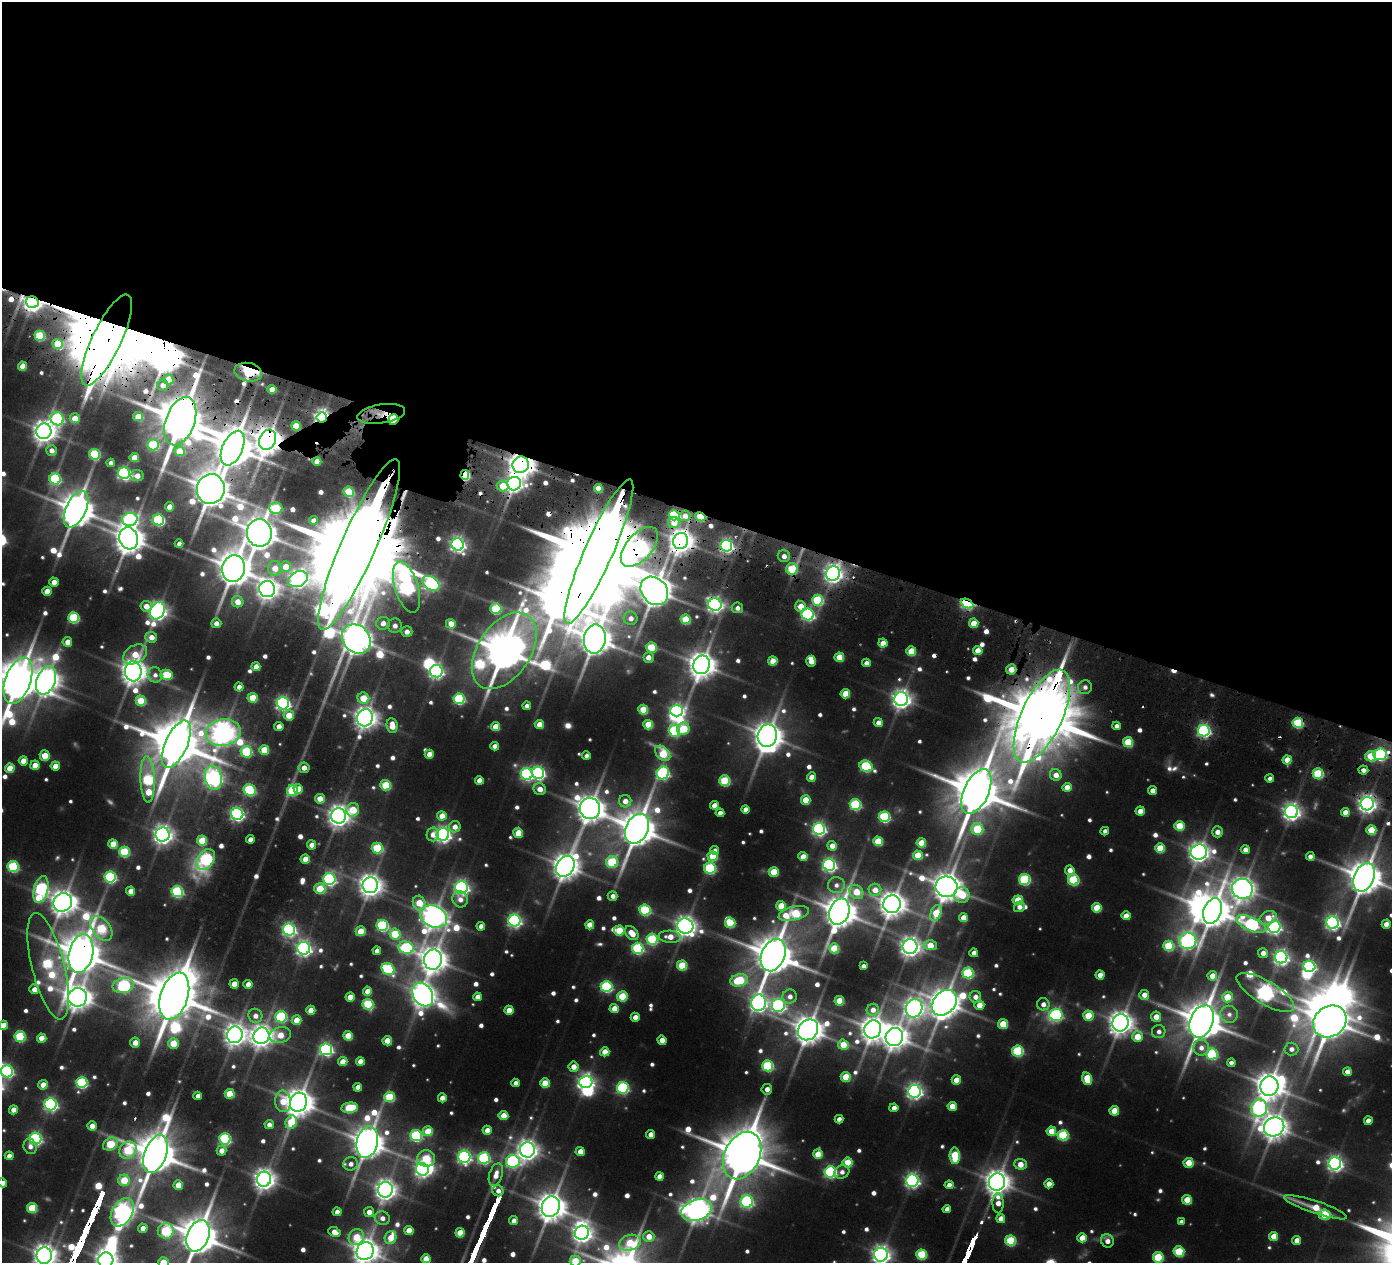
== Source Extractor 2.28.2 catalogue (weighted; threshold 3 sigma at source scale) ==
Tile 3 of 4 x 4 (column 3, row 1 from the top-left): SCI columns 2876-4265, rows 4093-5353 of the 5848 x 5850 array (HDU 1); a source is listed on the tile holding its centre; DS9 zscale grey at full resolution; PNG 1394 x 1265 px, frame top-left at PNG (2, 2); each listed source drawn as its Kron ellipse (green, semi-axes under 4 px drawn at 4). Shown black and unused: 41% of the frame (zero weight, under 3 of 6 exposures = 10% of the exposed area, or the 3 px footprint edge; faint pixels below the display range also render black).
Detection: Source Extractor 2.28.2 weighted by HDU 2 'WHT'; one run over the whole footprint, this tile lists its part. Background 0.089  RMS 0.011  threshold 0.0444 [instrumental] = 3 sigma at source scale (4.09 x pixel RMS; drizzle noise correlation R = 1.36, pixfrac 0.8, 0.05/0.05 arcsec/px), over >= 5 px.
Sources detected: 756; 6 too faint to see at this stretch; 26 inside a brighter object's white glare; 15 cosmic-ray / hot-pixel residue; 1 long thin detection or spike segment (spike, bleed or trail) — neither listed nor drawn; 8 inside a brighter listed object's ellipse — not listed separately; of the other 700, all 500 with FLUX_AUTO >= 5.16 (the completeness limit of this list) listed and drawn (200 fainter detections not listed), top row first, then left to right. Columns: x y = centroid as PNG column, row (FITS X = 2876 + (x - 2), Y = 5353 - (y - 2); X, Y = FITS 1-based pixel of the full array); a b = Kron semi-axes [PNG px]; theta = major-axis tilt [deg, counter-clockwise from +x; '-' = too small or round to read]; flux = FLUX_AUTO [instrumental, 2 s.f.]
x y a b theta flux
32 302 6 5 - 560
40 336 5 5 - 51
107 340 50 14 64 14000
57 344 5 5 - 23
22 366 4 4 - 14
248 372 14 9 -12 35
169 380 5 5 - 27
163 385 6 5 - 7.9
272 389 5 4 - 17
381 414 24 9 9 24
138 417 5 4 - 19
322 417 5 5 - 400
75 418 5 5 - 15
57 419 7 6 - 170
393 420 5 5 - 780
180 421 25 14 69 5600
296 426 5 4 - 26
44 431 8 7 - 880
268 440 10 8 65 1400
153 445 5 5 - 56
233 448 18 10 66 3400
51 450 5 5 - 7.1
180 451 5 5 - 28
94 454 5 5 - 72
134 458 5 4 - 19
317 461 4 4 - 12
111 463 4 4 - 5.6
521 465 8 8 - 1200
124 473 6 5 - 230
465 475 5 4 - 78
137 476 6 5 - 8.2
55 479 5 5 - 100
514 484 7 7 - 360
503 486 6 5 - 24
598 488 4 4 - 22
211 489 15 14 - 2700
349 492 5 5 - 37
169 507 4 4 - 11
276 508 6 5 - 62
76 509 19 10 65 2300
674 515 5 5 - 110
685 516 5 5 - 7.6
700 517 5 4 - 46
130 519 8 6 11 230
158 520 6 5 - 120
313 520 4 4 - 6.2
674 522 6 5 - 12
259 533 14 12 -78 2300
129 538 11 9 -75 1500
681 541 8 7 - 1000
179 544 4 4 - 6.5
458 544 6 6 - 310
359 545 93 17 66 26000
726 546 6 5 - 240
639 547 24 13 48 390
599 551 79 14 66 22000
784 556 6 6 - 7.2
285 567 5 5 - 13
234 568 13 11 76 2200
275 568 7 7 - 11
792 569 6 5 - 58
833 573 7 7 - 540
298 579 10 7 24 420
54 582 4 4 - 8.9
431 583 9 6 -34 200
406 587 26 11 -73 420
267 589 8 8 - 680
47 591 5 4 - 12
654 591 15 12 -49 2000
818 600 5 5 - 75
238 602 6 5 - 14
967 603 7 4 -25 180
715 605 6 6 - 310
146 606 5 5 - 9.6
800 606 5 5 - 15
737 608 5 5 - 5.5
496 609 6 5 - 58
158 611 9 7 59 520
808 614 6 6 - 170
74 618 5 5 - 80
631 618 7 6 - 6.5
685 619 5 5 - 38
216 623 5 5 - 7.5
383 623 6 6 - 8.1
974 623 5 4 - 22
451 624 5 5 - 12
395 626 7 7 - 5.8
407 632 6 5 - 7.3
151 637 6 5 - 10
356 639 16 13 -48 1600
595 639 14 11 80 1700
67 642 5 5 - 9.4
883 643 4 4 - 13
651 647 5 5 - 44
504 651 43 26 56 3800
911 651 5 4 - 32
978 651 4 4 - 17
135 654 13 9 30 23
648 657 5 5 - 8.2
839 657 5 4 - 27
773 661 5 4 - 18
811 661 5 4 - 12
866 663 4 4 - 6.2
701 665 9 8 - 1300
256 667 4 4 - 10
1011 669 5 5 - 13
133 671 10 8 89 1100
436 671 6 6 - 250
155 675 7 7 - 5.7
166 675 6 5 - 49
46 680 15 9 69 950
18 681 24 12 70 3600
239 687 4 4 - 6.9
1085 687 7 7 - 5.2
845 694 5 4 - 26
253 698 5 5 - 26
363 698 6 5 - 23
459 699 5 5 - 100
901 699 7 7 - 570
141 701 5 5 - 37
283 703 6 6 - 270
527 706 4 4 - 5.2
643 710 5 5 - 35
677 711 6 5 - 240
289 715 5 5 - 16
1042 716 50 20 65 12000
365 718 8 8 - 830
878 723 4 4 - 7.7
1298 723 5 5 - 74
539 724 4 4 - 17
648 725 5 5 - 31
279 726 4 4 - 8
392 726 7 5 -82 16
1116 726 4 4 - 5.7
496 727 4 4 - 20
683 729 6 6 - 37
674 731 6 5 - 100
1204 731 6 5 - 220
223 732 18 13 10 920
767 736 11 9 79 1400
1128 742 5 5 - 43
176 744 25 11 66 5300
495 746 4 4 - 8.3
264 750 5 5 - 23
246 752 6 5 - 70
663 753 9 6 -46 40
429 754 4 4 - 13
1380 754 6 6 - 140
45 756 5 5 - 23
586 756 4 4 - 5.6
1371 756 5 5 - 40
1287 760 4 4 - 19
23 761 4 4 - 12
35 765 4 4 - 15
55 766 4 4 - 9.7
866 766 6 5 - 100
10 768 5 4 - 22
304 768 5 5 - 7.7
1363 770 5 4 - 5.6
538 773 6 6 - 210
663 773 6 6 - 180
527 774 6 6 - 180
1318 774 5 5 - 71
1056 775 6 5 - 9.9
812 777 4 4 - 11
213 778 12 8 -78 430
1270 778 4 4 - 5.2
148 779 23 7 -88 110
479 780 4 4 - 9.9
725 781 5 5 - 63
386 785 5 5 - 48
1067 787 4 4 - 12
298 789 5 4 - 13
540 789 6 5 - 9.8
250 790 6 5 - 100
292 791 5 5 - 57
976 791 24 12 66 5000
1152 791 4 4 - 8.7
320 799 5 4 - 12
806 800 5 4 - 23
625 801 6 6 - 10
855 804 5 5 - 92
1367 804 6 6 - 530
715 805 4 4 - 10
590 809 10 10 - 1400
746 809 4 4 - 8.5
353 810 7 6 - 29
1140 811 4 4 - 11
1291 812 6 6 - 480
1345 812 4 4 - 9.5
720 813 4 4 - 6.3
237 814 6 6 - 240
338 816 7 7 - 720
442 816 5 4 - 14
884 817 5 5 - 98
1179 826 5 5 - 33
455 827 6 5 - 8.2
637 829 16 11 64 2500
819 829 6 6 - 250
977 829 6 6 - 56
1371 830 5 5 - 31
1105 831 4 4 - 5.5
1217 832 5 5 - 8.3
518 833 5 5 - 23
163 834 7 7 - 560
433 834 7 6 - 8.6
443 834 6 6 - 360
250 839 4 4 - 6
202 840 5 5 - 34
878 841 5 5 - 35
921 843 5 4 - 26
113 844 5 4 - 21
312 845 4 4 - 7.8
832 846 5 4 - 9.7
377 848 5 5 - 68
1160 848 5 5 - 33
715 850 4 4 - 6.3
1245 850 4 4 - 6.3
124 852 5 5 - 66
1199 852 8 7 - 680
918 855 5 4 - 28
713 856 5 5 - 34
1310 856 4 4 - 5.3
803 857 4 4 - 14
206 859 11 8 56 130
305 859 4 4 - 13
612 862 6 6 - 65
829 865 6 6 - 250
565 866 11 8 59 1200
13 867 5 5 - 93
710 868 6 5 - 100
1070 870 5 4 - 8.3
774 872 5 5 - 31
110 877 6 5 - 140
1364 877 15 10 67 2200
329 879 6 6 - 190
1025 879 5 5 - 99
1073 880 5 5 - 80
370 885 8 7 - 830
836 885 8 8 - 5.6
462 887 6 6 - 290
947 887 11 10 - 1500
320 889 5 5 - 36
1242 889 10 10 - 900
41 890 13 7 76 180
875 890 6 6 - 11
131 891 4 4 - 13
177 891 5 5 - 120
856 892 8 6 -47 22
962 895 8 7 - 31
613 896 5 4 - 6
460 899 8 7 - 8.2
1018 900 5 5 - 36
63 902 10 9 - 1200
419 903 7 6 - 25
892 904 9 8 - 1100
781 906 5 5 - 27
1019 907 5 5 - 5.9
1097 908 5 4 - 30
645 910 5 5 - 87
1212 911 13 8 70 2000
839 912 13 10 69 2000
936 913 8 5 69 33
794 914 15 7 14 68
434 916 14 10 -26 980
1126 916 4 4 - 12
963 918 4 4 - 11
1268 918 9 6 23 15
514 921 6 6 - 240
730 923 5 5 - 42
1333 923 6 6 - 290
1251 924 16 6 -24 190
1386 924 4 4 - 11
382 925 6 5 - 120
590 925 4 4 - 14
481 926 4 4 - 7
685 926 8 7 - 680
1274 927 6 6 - 260
101 928 14 9 -53 57
289 930 6 6 - 220
619 930 5 5 - 37
361 931 5 5 - 23
632 933 8 5 -46 17
395 934 5 5 - 45
670 937 11 6 -3 14
652 939 5 5 - 90
1188 941 8 8 - 350
930 945 6 5 - 21
1169 946 5 5 - 54
910 947 7 7 - 600
304 948 6 6 - 330
406 948 8 6 -15 140
638 948 6 5 - 120
834 948 5 5 - 39
377 951 4 4 - 6.9
974 953 4 4 - 6.7
1263 953 5 5 - 7.9
81 954 19 12 77 3500
773 955 17 11 67 3300
1281 957 6 6 - 350
433 960 10 9 - 1200
682 965 5 5 - 43
48 966 55 16 -76 140
863 966 4 4 - 5.9
1309 966 6 5 - 170
388 969 7 5 -38 110
968 973 5 5 - 87
1100 975 4 4 - 11
1212 976 5 4 - 12
739 980 9 6 11 53
234 984 4 4 - 11
248 984 4 4 - 8.8
123 985 11 7 12 160
606 986 6 5 - 120
34 989 5 5 - 8.1
367 991 4 4 - 12
1265 992 33 11 -31 480
423 995 13 9 -59 990
1144 995 5 5 - 9.5
174 996 24 13 72 4800
622 996 5 5 - 39
78 997 9 9 - 1100
350 997 4 4 - 15
477 997 4 4 - 8.3
790 997 7 7 - 6.5
975 997 6 6 - 7.8
1227 997 5 5 - 25
839 1001 5 4 - 22
759 1003 8 7 - 400
944 1003 14 11 47 1600
368 1004 5 5 - 79
1043 1004 6 6 - 7.1
778 1005 7 7 - 220
979 1005 5 5 - 14
614 1008 4 4 - 15
914 1008 9 8 - 550
311 1010 4 4 - 17
509 1010 4 4 - 14
873 1010 6 6 - 7.9
1229 1014 8 8 - 6
1056 1015 7 6 - 160
255 1016 7 7 - 7.2
1088 1016 5 5 - 35
281 1017 6 5 - 100
635 1017 4 4 - 9.2
1156 1017 5 5 - 12
297 1020 5 4 - 18
1202 1021 17 11 68 3100
1330 1021 17 15 37 2800
1120 1023 9 8 - 980
1003 1024 5 5 - 28
3 1025 4 4 - 14
873 1029 9 8 - 1100
808 1030 11 9 48 1500
1159 1032 7 6 - 5.9
235 1035 8 7 - 750
280 1035 11 8 12 19
20 1036 5 5 - 76
261 1036 8 8 - 810
348 1036 5 4 - 22
1137 1036 5 5 - 20
894 1037 9 8 - 1000
42 1038 4 4 - 16
662 1040 5 4 - 11
387 1041 4 4 - 19
135 1042 5 5 - 10
173 1043 5 5 - 21
843 1045 5 5 - 19
1201 1048 8 7 - 6.9
326 1049 6 6 - 220
1291 1049 7 6 - 5.7
1018 1051 5 5 - 87
605 1052 4 4 - 15
1212 1054 6 5 - 91
360 1061 4 4 - 11
343 1062 4 4 - 12
1231 1063 4 4 - 5.2
768 1066 5 5 - 95
574 1067 5 5 - 9.7
7 1071 6 6 - 170
1347 1072 4 4 - 8.2
846 1077 5 5 - 32
1087 1079 6 5 - 33
956 1080 4 4 - 15
82 1082 5 5 - 120
586 1082 6 6 - 350
515 1083 4 4 - 6.2
545 1083 5 4 - 22
43 1085 5 4 - 13
1269 1086 10 9 - 1400
358 1087 4 4 - 8.6
623 1088 6 5 - 150
767 1089 5 5 - 6.9
914 1091 6 6 - 370
230 1094 5 5 - 31
198 1096 4 4 - 6.1
389 1097 5 5 - 53
442 1098 4 4 - 10
283 1101 11 8 -83 21
298 1102 10 8 66 1500
51 1104 6 6 - 210
952 1106 4 4 - 14
350 1108 8 5 7 55
894 1108 4 4 - 8.7
1259 1108 9 8 - 260
13 1110 4 4 - 9.5
1114 1111 5 5 - 21
503 1115 5 4 - 15
839 1119 4 4 - 5.9
1368 1121 4 4 - 8.7
291 1122 7 5 64 42
269 1125 5 4 - 6
92 1126 4 4 - 9.3
1274 1127 10 9 - 1100
487 1130 4 4 - 9.7
428 1131 5 5 - 27
1051 1131 5 4 - 22
651 1134 4 4 - 8.2
1063 1135 5 5 - 75
416 1136 6 5 - 120
36 1139 6 6 - 190
225 1139 5 5 - 140
367 1142 16 10 77 1800
110 1144 8 6 34 49
30 1146 8 6 -69 5.5
128 1150 9 8 - 54
527 1150 7 7 - 660
221 1151 5 5 - 8.7
580 1151 4 4 - 14
155 1154 20 11 70 3300
818 1154 5 4 - 20
9 1156 4 4 - 7.5
742 1156 25 17 63 5100
955 1156 8 5 -88 52
464 1157 6 6 - 240
426 1158 9 8 - 46
484 1158 6 6 - 130
513 1161 7 6 - 180
848 1163 5 5 - 35
1189 1163 5 5 - 19
1335 1163 6 6 - 350
351 1164 7 7 - 6.3
1021 1164 6 5 - 13
422 1169 6 6 - 330
830 1172 6 5 - 170
842 1172 8 6 26 5.8
496 1175 11 6 73 11
659 1176 4 4 - 10
264 1179 7 7 - 740
124 1180 5 5 - 28
912 1180 6 6 - 290
997 1182 9 8 - 1100
2 1183 4 4 - 6.7
1049 1184 4 4 - 11
178 1185 5 4 - 16
949 1185 4 4 - 7.3
385 1190 8 7 - 710
498 1191 5 5 - 6
1187 1200 5 4 - 25
747 1201 6 6 - 160
998 1203 10 5 -88 12
551 1207 10 9 - 1500
1316 1207 33 6 -18 24
32 1208 5 5 - 40
947 1209 4 4 - 6.2
697 1210 16 10 18 1000
122 1212 15 10 60 560
337 1212 4 4 - 7.5
369 1212 5 5 - 9
1325 1215 6 5 - 35
382 1218 7 6 - 6.8
1001 1219 4 4 - 8.9
514 1221 4 4 - 7.9
1181 1222 4 4 - 5.4
143 1228 4 4 - 8.6
409 1230 4 4 - 16
166 1231 8 8 - 76
334 1232 6 4 -26 9.5
460 1233 4 4 - 22
582 1233 7 7 - 610
198 1236 16 10 68 3000
1274 1236 4 4 - 15
356 1237 8 7 - 26
649 1237 5 5 - 12
390 1238 7 5 72 16
1082 1238 4 4 - 17
1297 1240 4 4 - 9.6
1010 1241 5 5 - 64
1107 1241 7 6 - 7.5
630 1243 11 7 15 37
365 1251 9 8 - 1200
1179 1252 5 5 - 52
921 1254 5 5 - 58
44 1255 8 7 - 850
881 1255 7 7 - 560
1158 1257 5 5 - 56
426 1259 4 4 - 17
106 1260 7 7 - 810
575 1261 5 5 - 30
163 1262 5 5 - 19
Overlapping masked pixels (flux is a lower limit): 36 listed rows (the first 20) at x y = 32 302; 107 340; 57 344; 248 372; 272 389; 381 414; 322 417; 393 420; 180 421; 296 426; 268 440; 233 448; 317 461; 521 465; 465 475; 514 484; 211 489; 674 515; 700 517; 681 541
Isophote crosses this tile's border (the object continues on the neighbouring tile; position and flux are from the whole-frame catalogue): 12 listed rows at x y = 18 681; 1364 877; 3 1025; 7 1071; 2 1183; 198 1236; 365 1251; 44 1255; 881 1255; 106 1260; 575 1261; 163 1262